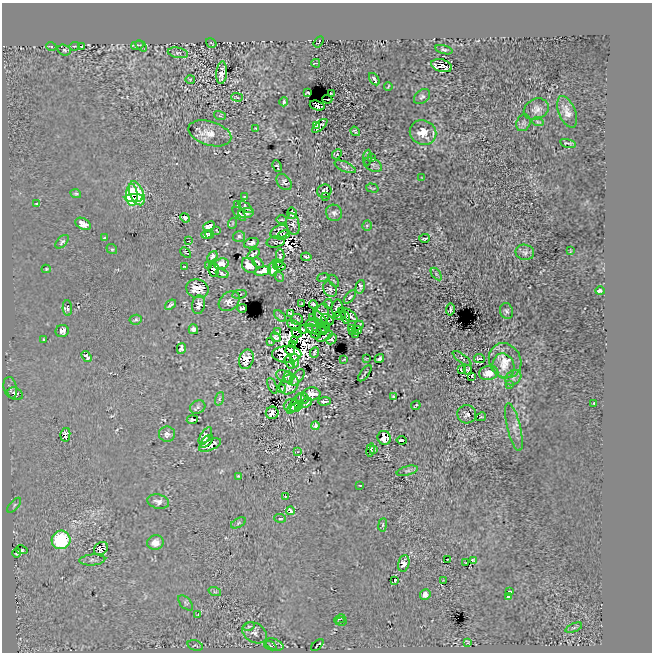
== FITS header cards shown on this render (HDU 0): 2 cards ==
NAXIS1  =                  650
NAXIS2  =                  650

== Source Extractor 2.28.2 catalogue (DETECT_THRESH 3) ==
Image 650 x 650 px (HDU 0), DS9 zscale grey, 1 PNG px = 1 image px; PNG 654 x 654 px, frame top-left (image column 1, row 650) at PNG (2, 3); each listed source drawn as its Kron ellipse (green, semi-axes under 4 px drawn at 4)
Background 1.04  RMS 12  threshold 36.8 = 3 sigma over >= 5 px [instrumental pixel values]
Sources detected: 257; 8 with non-positive FLUX_AUTO (blend fragments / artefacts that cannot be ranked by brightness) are neither listed nor drawn; the other 249 listed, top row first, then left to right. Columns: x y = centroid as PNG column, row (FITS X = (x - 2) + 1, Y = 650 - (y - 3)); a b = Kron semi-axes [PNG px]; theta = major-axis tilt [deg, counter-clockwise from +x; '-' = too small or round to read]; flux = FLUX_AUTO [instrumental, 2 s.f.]
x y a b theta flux
319 42 6 2 56 680
211 43 5 2 - 570
137 45 6 4 13 910
51 46 5 3 - 960
74 46 5 2 - 790
141 46 6 2 -45 790
81 47 4 2 - 990
64 50 7 5 -18 1600
444 50 9 4 -14 1600
178 53 10 5 -10 2100
316 63 4 2 - 1000
442 66 11 6 -15 6500
222 73 11 5 85 6400
190 79 5 3 - 750
374 79 7 3 -56 1700
388 87 4 2 - 800
308 93 4 2 - 750
331 94 3 3 - 630
237 97 5 2 - 740
422 97 9 6 38 2200
327 99 5 2 - 1500
284 102 4 2 - 1000
317 106 7 4 -18 740
536 109 13 10 26 4700
567 112 17 8 -68 6100
220 116 6 4 -17 890
538 122 6 3 -18 900
523 123 9 7 66 2000
317 126 3 2 - 530
320 126 9 3 41 1500
256 128 3 2 - 790
355 131 5 2 - 990
423 132 13 12 - 13000
210 133 22 12 -16 11000
568 143 8 2 -13 1300
337 154 6 4 47 820
371 157 3 2 - 700
367 158 8 4 84 1800
373 165 9 6 -29 2800
277 166 6 3 -64 780
345 167 11 5 -23 2300
422 178 3 2 - 570
284 182 9 6 -53 2000
372 188 6 2 -17 810
324 191 7 6 - 3500
137 193 12 7 -68 20000
76 194 5 4 - 1100
132 195 11 6 -89 34000
244 196 3 2 - 600
325 197 3 2 - 990
134 198 9 4 -1 19000
37 204 4 3 - 1200
237 205 4 2 - 1000
246 207 8 4 -39 1100
246 213 8 5 6 1600
292 213 5 4 - 2300
334 213 8 8 - 2900
239 214 8 4 -46 1800
185 218 5 4 - 2000
282 220 5 2 - 970
233 223 5 3 - 700
83 224 8 5 -29 7900
293 224 11 6 -79 2500
209 226 6 4 26 5000
367 226 5 4 - 1100
217 231 4 2 - 570
279 232 9 6 18 2700
210 234 4 3 - 1100
207 235 5 3 - 1300
283 235 7 3 25 1700
239 236 6 5 - 2200
104 238 4 2 - 720
424 238 5 2 - 1700
188 241 3 2 - 760
62 242 8 4 46 1500
276 242 9 5 10 1300
251 243 7 5 19 3000
112 249 5 4 - 1100
570 251 3 2 - 450
525 252 9 8 - 3100
186 253 6 2 -42 640
253 254 7 3 37 1600
212 256 6 4 49 1900
280 256 6 4 -88 940
306 257 5 3 - 1700
258 263 6 3 -42 1300
278 263 5 3 - 910
221 264 7 5 9 9900
209 265 4 3 - 2900
249 265 8 6 -51 11000
184 266 4 2 - 750
279 266 6 2 -3 820
46 269 5 4 - 890
273 269 7 4 83 4400
214 270 7 5 -81 10000
263 271 8 4 12 11000
222 273 7 3 -15 1500
436 274 7 3 -53 1100
280 277 5 3 - 680
323 278 6 2 23 840
334 281 7 2 -58 640
360 287 7 4 75 2000
197 289 11 9 -19 13000
330 289 8 6 -60 2400
600 291 4 3 - 5800
239 294 7 3 10 940
350 297 8 4 49 1400
229 301 11 8 40 5700
302 304 4 2 - 950
313 304 4 3 - 1300
328 304 4 2 - 800
170 305 6 2 38 1400
199 305 9 6 82 4300
67 308 8 5 -87 1700
242 308 5 3 - 1100
337 308 8 5 87 2400
450 310 6 2 81 1700
506 311 8 6 -76 2000
290 313 4 4 - 980
322 315 11 7 72 6100
348 315 10 5 -32 5500
280 316 7 4 -44 920
340 316 6 3 9 1700
345 317 7 3 -71 1700
313 318 3 2 - 590
297 319 6 5 - 1400
136 320 6 5 - 1900
322 320 12 3 -51 1800
327 320 7 5 -32 3300
314 323 8 4 -3 1200
294 325 7 4 -30 1500
359 326 5 3 - 370
351 328 4 3 - 570
193 329 5 4 - 3300
303 329 4 2 - 1400
314 329 9 3 -26 1800
309 330 3 2 - 610
357 330 4 2 - 1100
62 331 7 6 - 4300
322 331 6 2 14 1300
278 332 4 2 - 1000
352 332 4 4 - 700
297 333 5 3 - 2600
316 334 5 2 - 1300
356 335 2 2 - 410
325 336 9 4 25 860
276 337 6 4 -44 1600
43 339 3 2 - 520
332 339 6 4 46 2200
294 340 3 3 - 410
270 342 3 3 - 1000
293 345 4 2 - 1300
181 348 5 4 - 2000
290 350 5 5 - 6700
315 352 5 3 - 1100
287 354 14 8 0 12000
87 356 6 3 -54 1500
379 358 5 3 - 1500
462 358 11 4 -36 1000
246 359 10 7 74 9900
366 359 3 2 - 460
479 359 5 2 - 1300
295 360 7 3 -81 2200
344 360 3 2 - 550
505 361 18 15 -59 9100
290 363 6 4 -61 2900
503 366 13 10 -70 6300
461 370 4 2 - 750
468 370 5 4 - 48
365 373 9 2 54 1100
489 373 10 7 11 9700
472 376 2 2 - 680
285 377 9 5 -27 1700
288 377 6 4 -72 1400
297 377 10 5 48 2500
513 378 9 7 37 2200
289 384 11 8 52 4000
509 384 4 2 - 700
272 386 8 3 -67 1100
10 388 11 6 -78 2300
281 388 4 2 - 810
15 394 8 6 -28 2600
312 394 8 6 -1 5100
393 396 3 2 - 490
302 398 6 5 - 970
219 399 7 3 71 1100
324 401 6 3 3 5700
306 403 6 3 40 1900
594 403 4 2 - 920
295 404 11 4 56 5000
298 405 4 3 - 730
416 405 5 2 - 1100
291 406 7 7 - 5100
198 407 8 6 28 1900
296 408 5 3 - 1700
272 413 6 6 - 4300
467 414 9 9 - 3200
481 417 5 4 - 800
192 420 5 3 - 830
315 426 4 3 - 1600
514 427 24 6 -76 5600
167 434 8 7 - 3600
65 435 7 5 79 2300
205 436 10 4 57 5300
384 438 7 6 - 6900
402 440 5 3 - 1500
207 441 8 4 45 2200
210 445 11 5 23 3500
370 450 7 3 80 1000
374 450 4 3 - 1400
297 452 3 2 - 540
407 471 11 4 15 2000
239 476 3 2 - 810
360 485 3 2 - 700
285 496 3 3 - 700
158 502 11 7 -14 3800
14 505 9 3 49 1300
290 511 4 3 - 3800
280 518 6 4 -6 1400
238 523 8 4 28 1400
383 525 6 3 81 1100
61 540 9 9 - 68000
155 543 8 7 - 6100
101 549 7 5 36 3900
21 550 6 3 -12 1100
17 553 5 3 - 810
92 560 13 5 5 2600
447 560 3 2 - 810
473 560 4 2 - 800
404 563 8 5 79 4700
466 563 3 2 - 620
395 580 3 2 - 510
443 581 3 2 - 680
215 592 6 4 -18 1100
510 592 4 3 - 4000
425 594 5 5 - 4100
508 597 3 3 - 1500
186 603 9 5 -48 1600
198 614 3 2 - 670
340 619 6 2 26 770
341 622 5 3 - 860
249 626 6 3 19 1200
574 628 9 3 22 1200
254 633 13 9 -30 4600
468 642 4 2 - 820
274 644 10 5 -21 1700
195 645 8 5 -15 1000
317 645 7 2 45 750
270 646 6 2 -22 610
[8 non-positive-flux detections neither listed nor drawn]